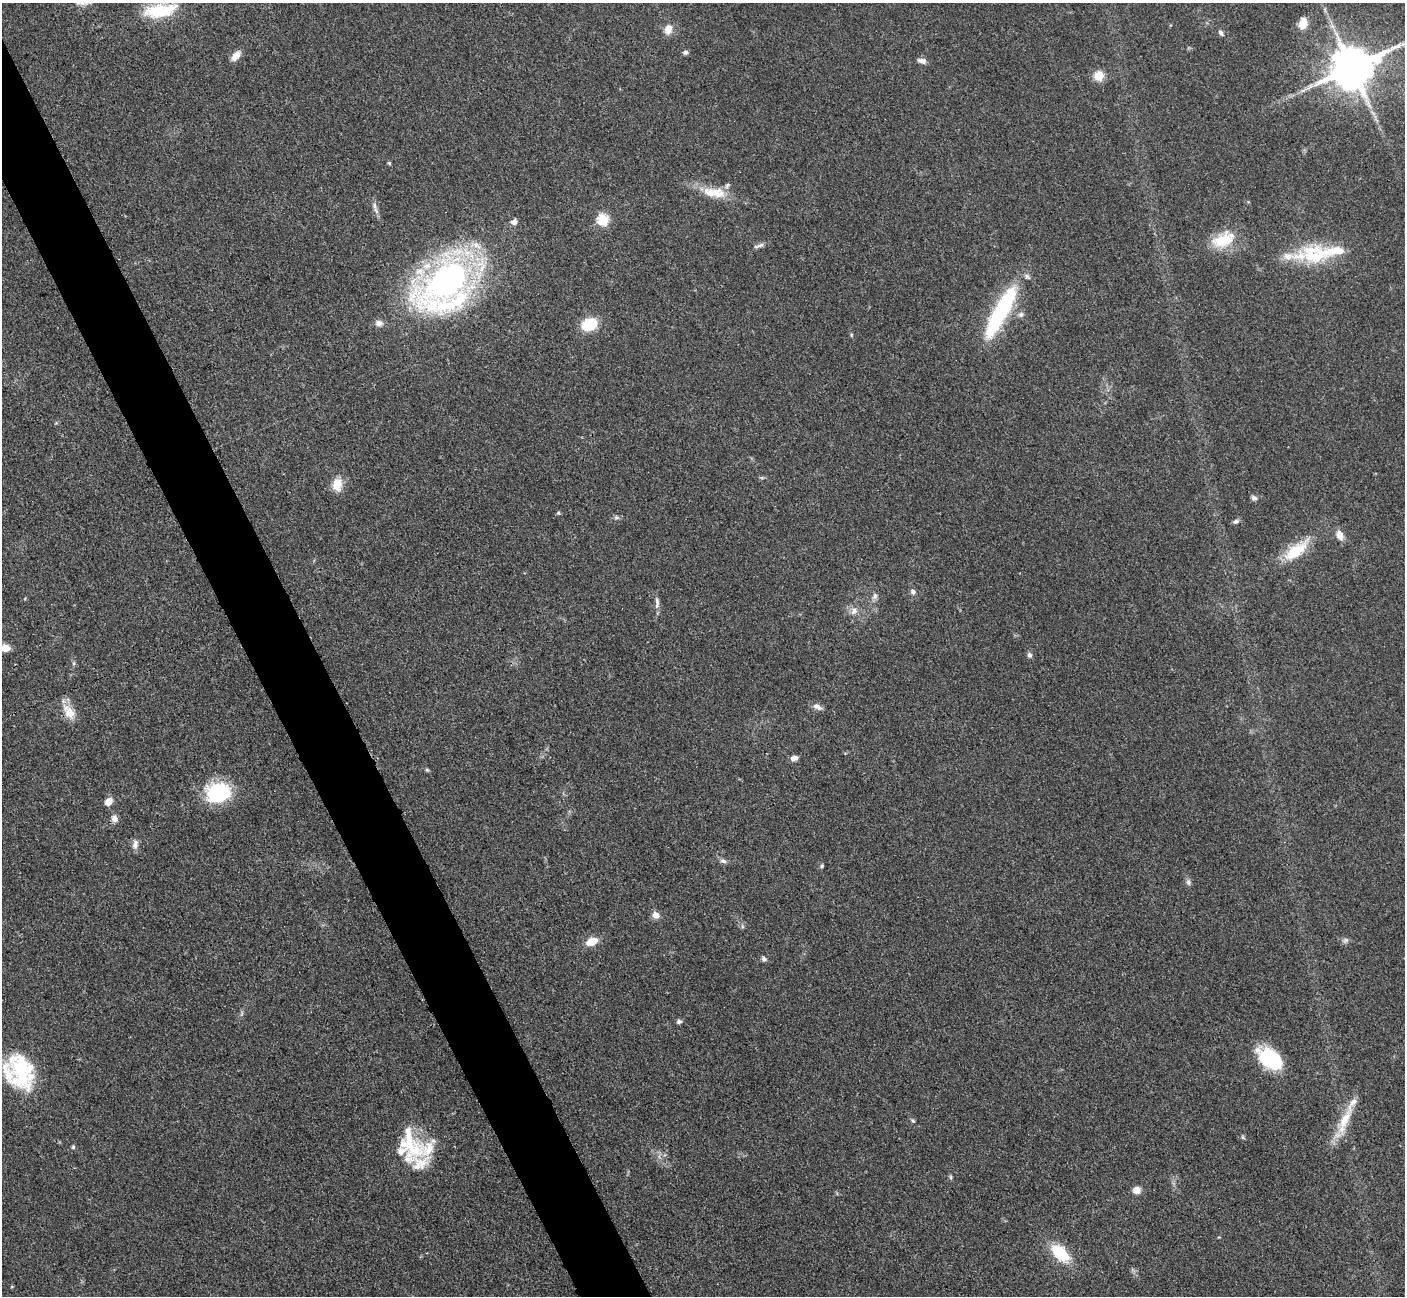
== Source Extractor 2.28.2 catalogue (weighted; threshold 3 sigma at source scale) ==
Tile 11 of 4 x 4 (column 3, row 3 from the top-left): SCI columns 2824-4226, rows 1592-2885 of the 5647 x 5638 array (HDU 1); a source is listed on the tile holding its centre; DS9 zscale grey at full resolution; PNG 1407 x 1298 px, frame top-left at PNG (2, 3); no overlay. Shown black and unused: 5% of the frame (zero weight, under 3 of 4 exposures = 2% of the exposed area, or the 3 px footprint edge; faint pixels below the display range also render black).
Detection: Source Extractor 2.28.2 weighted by HDU 2 'WHT'; one run over the whole footprint, this tile lists its part. Background 0.0828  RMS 0.0058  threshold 0.0259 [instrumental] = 3 sigma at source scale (4.5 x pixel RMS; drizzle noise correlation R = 1.50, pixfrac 1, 0.05/0.05 arcsec/px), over >= 5 px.
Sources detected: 82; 16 inside a brighter listed object's ellipse — not listed separately; the other 66 listed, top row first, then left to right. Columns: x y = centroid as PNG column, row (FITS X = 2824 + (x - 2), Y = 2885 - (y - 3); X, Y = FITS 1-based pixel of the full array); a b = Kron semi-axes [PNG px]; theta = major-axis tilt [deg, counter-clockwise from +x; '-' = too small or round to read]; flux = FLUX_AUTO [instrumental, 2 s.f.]
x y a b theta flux
160 11 45 17 9 28
1303 23 14 10 76 7.2
1332 26 7 5 -44 1.8
668 29 12 9 78 6
1221 33 8 5 -56 1.7
685 52 7 5 10 1.6
236 56 10 6 53 7.1
922 61 11 6 -10 2.7
1352 68 13 11 23 2500
1099 76 10 10 - 8.5
1373 113 9 4 -45 1.8
389 163 5 5 - 0.78
717 193 22 16 -16 11
374 206 11 6 -66 2.5
603 220 6 6 - 49
514 222 8 7 - 2.2
1223 240 32 18 26 18
761 245 10 6 8 1.9
1332 251 98 14 8 29
447 280 65 33 37 230
999 314 68 14 61 66
1021 314 8 8 - 1.9
379 323 10 8 -7 3
589 324 15 11 19 22
851 335 6 3 -90 0.61
762 478 6 4 -19 0.82
337 484 14 10 82 9.3
1254 498 8 6 -24 1.7
558 513 5 4 - 0.85
616 517 8 6 -1 1.3
1236 521 8 5 26 1.5
1340 535 11 8 -68 5
1295 551 29 12 38 23
913 592 8 7 - 1.9
875 596 10 7 71 2.3
657 603 18 6 90 2.7
854 611 11 9 57 3.6
5 648 11 8 -1 6.1
1029 655 7 6 - 1.6
818 707 13 7 -25 3.3
69 713 20 14 -57 9
794 758 9 6 10 2.9
427 770 7 4 -44 0.85
218 793 28 22 8 38
108 802 8 6 47 5.6
114 818 9 8 - 3
135 844 13 8 84 3.1
723 861 9 6 -18 2
822 866 6 4 50 0.89
1188 882 10 5 -76 1.7
656 915 8 8 - 3.9
1345 940 10 6 37 1.6
592 941 12 8 23 8.8
764 959 7 6 - 1.5
679 1022 7 5 15 1.5
1270 1059 28 17 -39 37
22 1072 42 27 -71 46
913 1121 6 4 -42 0.83
1344 1121 42 12 65 16
1243 1137 6 5 - 0.92
409 1141 49 12 -83 19
73 1147 6 5 - 0.89
428 1149 34 25 50 19
951 1177 6 4 -89 0.88
1136 1190 8 7 - 5.2
1060 1253 26 14 -44 21
Overlapping masked pixels (flux is a lower limit): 1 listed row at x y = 69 713
Isophote crosses this tile's border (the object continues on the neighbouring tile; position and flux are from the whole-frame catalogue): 3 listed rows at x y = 160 11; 1352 68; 5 648